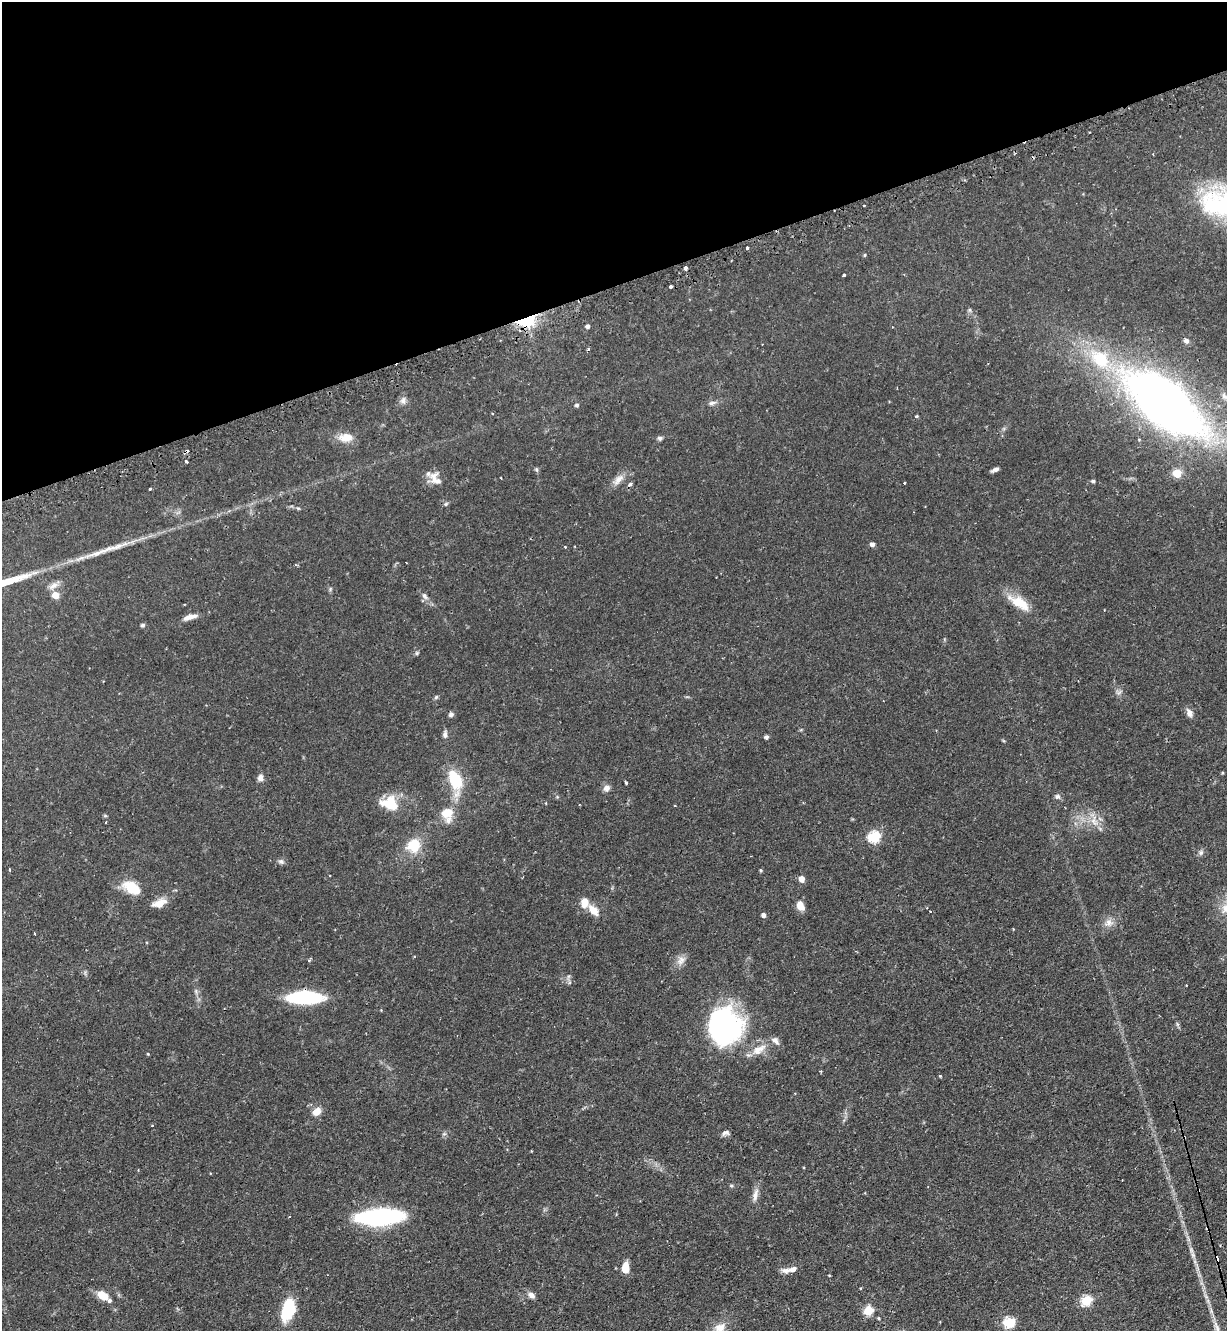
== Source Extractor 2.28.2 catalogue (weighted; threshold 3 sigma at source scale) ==
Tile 3 of 4 x 4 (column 3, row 1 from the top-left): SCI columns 2620-3844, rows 4024-5352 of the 5366 x 5390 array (HDU 1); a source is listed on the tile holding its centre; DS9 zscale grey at full resolution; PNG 1229 x 1333 px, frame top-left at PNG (2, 2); no overlay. Shown black and unused: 21% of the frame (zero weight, under 2 of 3 exposures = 4% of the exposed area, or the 3 px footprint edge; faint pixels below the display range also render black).
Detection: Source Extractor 2.28.2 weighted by HDU 2 'WHT'; one run over the whole footprint, this tile lists its part. Background 0.0476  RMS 0.0044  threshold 0.0197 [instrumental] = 3 sigma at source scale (4.5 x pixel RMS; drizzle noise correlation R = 1.50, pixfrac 1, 0.05/0.05 arcsec/px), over >= 5 px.
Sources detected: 109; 9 cosmic-ray / hot-pixel residue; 1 long thin detection or spike segment (spike, bleed or trail) — not listed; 5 inside a brighter listed object's ellipse — not listed separately; the other 94 listed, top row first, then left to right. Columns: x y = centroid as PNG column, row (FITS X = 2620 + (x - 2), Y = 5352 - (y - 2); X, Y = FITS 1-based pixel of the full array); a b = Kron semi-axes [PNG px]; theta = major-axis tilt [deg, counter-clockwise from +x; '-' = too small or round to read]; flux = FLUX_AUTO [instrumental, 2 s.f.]
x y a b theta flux
864 205 3 2 - 0.4
747 248 3 3 - 0.54
865 255 5 3 - 0.42
685 268 4 3 - 4.3
844 275 3 3 - 1.4
670 286 3 3 - 2.5
970 310 7 4 90 0.67
526 320 8 5 15 110
587 326 5 5 - 1.2
1186 341 7 6 - 1.3
588 349 4 4 - 0.54
1100 359 28 19 -41 23
1224 396 11 8 -51 1.8
403 400 10 8 75 1.8
712 403 11 5 12 1.4
1164 403 47 22 -40 540
577 405 5 4 - 0.93
917 416 3 3 - 0.59
346 437 21 12 0 5.2
660 438 6 6 - 0.91
186 461 3 3 - 0.74
536 469 7 4 -59 0.66
995 469 8 4 22 1.5
1177 473 5 5 - 14
435 479 21 12 -52 4.6
618 480 20 8 44 3.5
1093 481 5 4 - 0.82
904 482 3 3 - 0.54
150 489 3 3 - 0.76
446 504 6 5 - 0.74
298 508 6 3 -18 0.51
872 544 5 4 - 1.4
565 547 4 3 - 0.37
54 586 16 7 32 2.7
330 589 6 4 72 0.57
55 595 7 6 - 4.4
424 596 11 6 -58 1.6
1019 603 29 12 -32 9.3
190 617 20 6 15 2.8
143 625 5 4 - 0.89
417 653 5 5 - 0.6
1119 692 8 4 37 0.91
436 697 7 4 45 0.61
1189 713 11 8 -63 2.2
445 734 9 6 87 1.4
766 737 4 4 - 1
260 778 9 7 -85 1.8
455 780 24 13 -72 17
626 783 3 3 - 1.3
606 788 8 7 - 2.1
1057 797 7 7 - 1.2
391 804 20 17 -56 9.5
675 806 3 2 - 0.31
447 814 17 13 -84 8
1094 820 17 8 85 3.8
106 823 3 2 - 0.47
874 837 6 6 - 38
414 845 16 15 - 11
1201 852 8 7 - 1.1
281 861 8 6 -20 1.2
9 869 3 2 - 1.1
761 870 4 4 - 0.53
801 879 5 5 - 3.5
131 888 24 14 -29 9
159 903 18 9 20 4.9
800 905 11 7 -66 4
593 910 13 7 -47 4.9
763 915 5 5 - 1.4
1109 923 12 10 -26 2.8
34 933 3 2 - 0.51
309 960 4 4 - 0.6
681 960 15 10 51 3
1186 985 3 2 - 0.24
305 997 29 9 0 48
1177 1024 7 4 -72 0.67
725 1026 37 34 -74 81
759 1050 22 11 31 5.9
148 1054 4 3 - 0.38
940 1076 4 3 - 0.42
316 1112 11 8 42 3.5
725 1133 10 6 19 1.4
731 1186 5 4 - 0.57
755 1195 20 6 78 2.8
380 1217 44 14 3 63
625 1268 9 6 -87 6.6
793 1269 12 7 22 2.2
102 1295 11 7 -30 7
531 1295 9 6 -36 1.9
1086 1301 6 5 - 27
288 1310 24 13 72 19
868 1311 5 5 - 20
879 1318 4 3 - 0.46
1009 1322 15 12 -6 7
720 1327 17 12 27 5.2
Overlapping masked pixels (flux is a lower limit): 1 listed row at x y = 526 320
Isophote crosses this tile's border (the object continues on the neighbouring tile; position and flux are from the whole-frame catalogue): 3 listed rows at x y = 1224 396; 288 1310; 720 1327